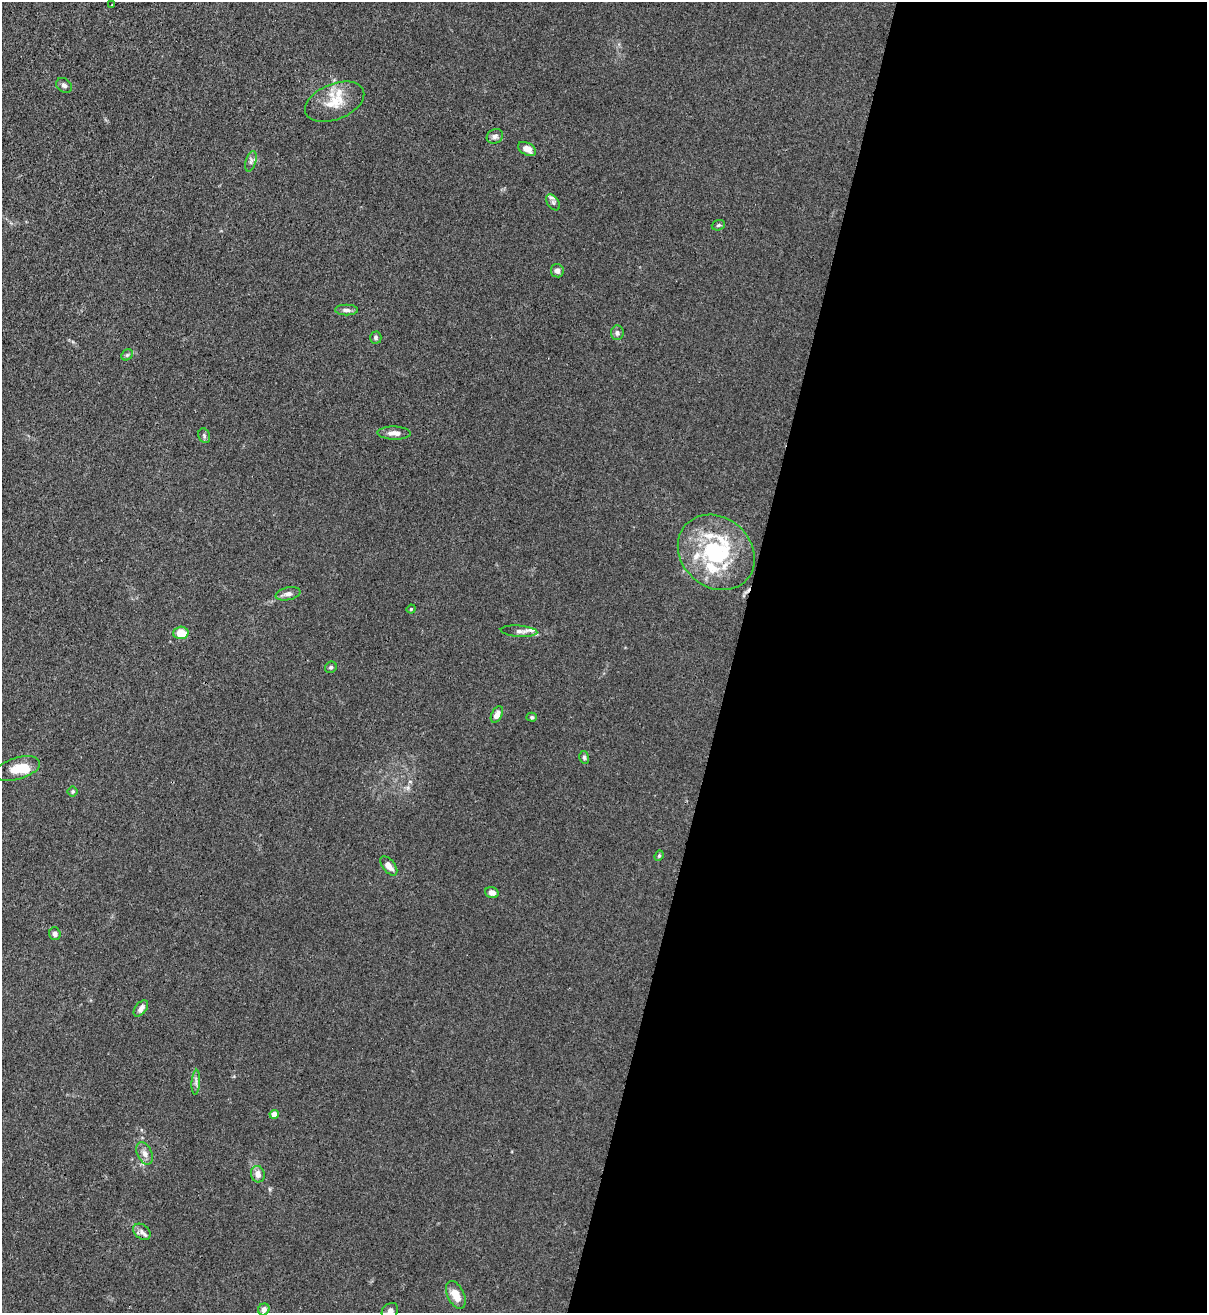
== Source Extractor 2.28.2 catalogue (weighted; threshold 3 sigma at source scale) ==
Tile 12 of 4 x 4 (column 4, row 3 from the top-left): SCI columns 3840-5044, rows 1346-2656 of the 5387 x 5310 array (HDU 1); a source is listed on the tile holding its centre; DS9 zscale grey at full resolution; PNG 1209 x 1315 px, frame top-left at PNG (2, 2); each listed source drawn as its Kron ellipse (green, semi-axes under 4 px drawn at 4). Shown black and unused: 39% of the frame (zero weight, under 3 of 4 exposures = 7% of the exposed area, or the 3 px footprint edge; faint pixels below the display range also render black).
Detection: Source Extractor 2.28.2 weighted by HDU 2 'WHT'; one run over the whole footprint, this tile lists its part. Background 0.0294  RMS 0.0029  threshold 0.0133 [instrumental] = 3 sigma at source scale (4.5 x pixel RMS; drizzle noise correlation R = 1.50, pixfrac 1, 0.05/0.05 arcsec/px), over >= 5 px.
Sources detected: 46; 7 inside a brighter listed object's ellipse — not listed separately; the other 39 listed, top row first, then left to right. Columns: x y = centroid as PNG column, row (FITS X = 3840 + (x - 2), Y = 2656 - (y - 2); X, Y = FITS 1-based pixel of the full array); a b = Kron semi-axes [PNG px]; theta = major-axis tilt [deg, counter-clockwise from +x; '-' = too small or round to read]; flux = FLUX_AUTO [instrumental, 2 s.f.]
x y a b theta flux
112 5 2 2 - 0.26
64 85 8 6 -37 0.97
335 102 31 17 22 7.3
495 136 8 7 - 0.96
527 149 9 6 -28 2.3
251 161 10 5 73 0.92
553 202 9 5 -54 0.81
718 225 7 5 20 0.45
557 271 6 6 - 1.2
346 310 11 5 0 1.1
617 333 7 6 - 0.75
376 337 6 5 - 0.59
127 355 6 5 - 0.47
394 433 16 6 -1 2
204 436 7 5 -71 0.57
716 552 41 34 -42 29
288 594 12 6 12 1.4
411 609 4 4 - 0.28
519 631 18 5 -4 1.4
181 633 8 6 2 5.4
331 667 6 5 - 0.57
497 714 9 5 63 2.1
532 717 5 4 - 0.39
584 757 6 5 - 0.55
17 768 23 10 16 6.1
73 792 5 5 - 0.44
659 856 5 4 - 0.41
389 866 11 6 -52 2.2
492 893 7 5 -18 1.6
55 934 6 5 - 0.98
141 1008 9 5 52 1.3
196 1082 12 3 86 0.86
274 1114 4 4 - 3.3
145 1153 12 7 -65 1.5
258 1174 8 7 - 1.9
142 1232 10 7 -38 1.2
456 1295 15 8 -64 3.8
264 1309 6 5 - 1.4
390 1311 9 7 39 1
Isophote crosses this tile's border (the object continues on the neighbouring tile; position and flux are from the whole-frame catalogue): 1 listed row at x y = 390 1311